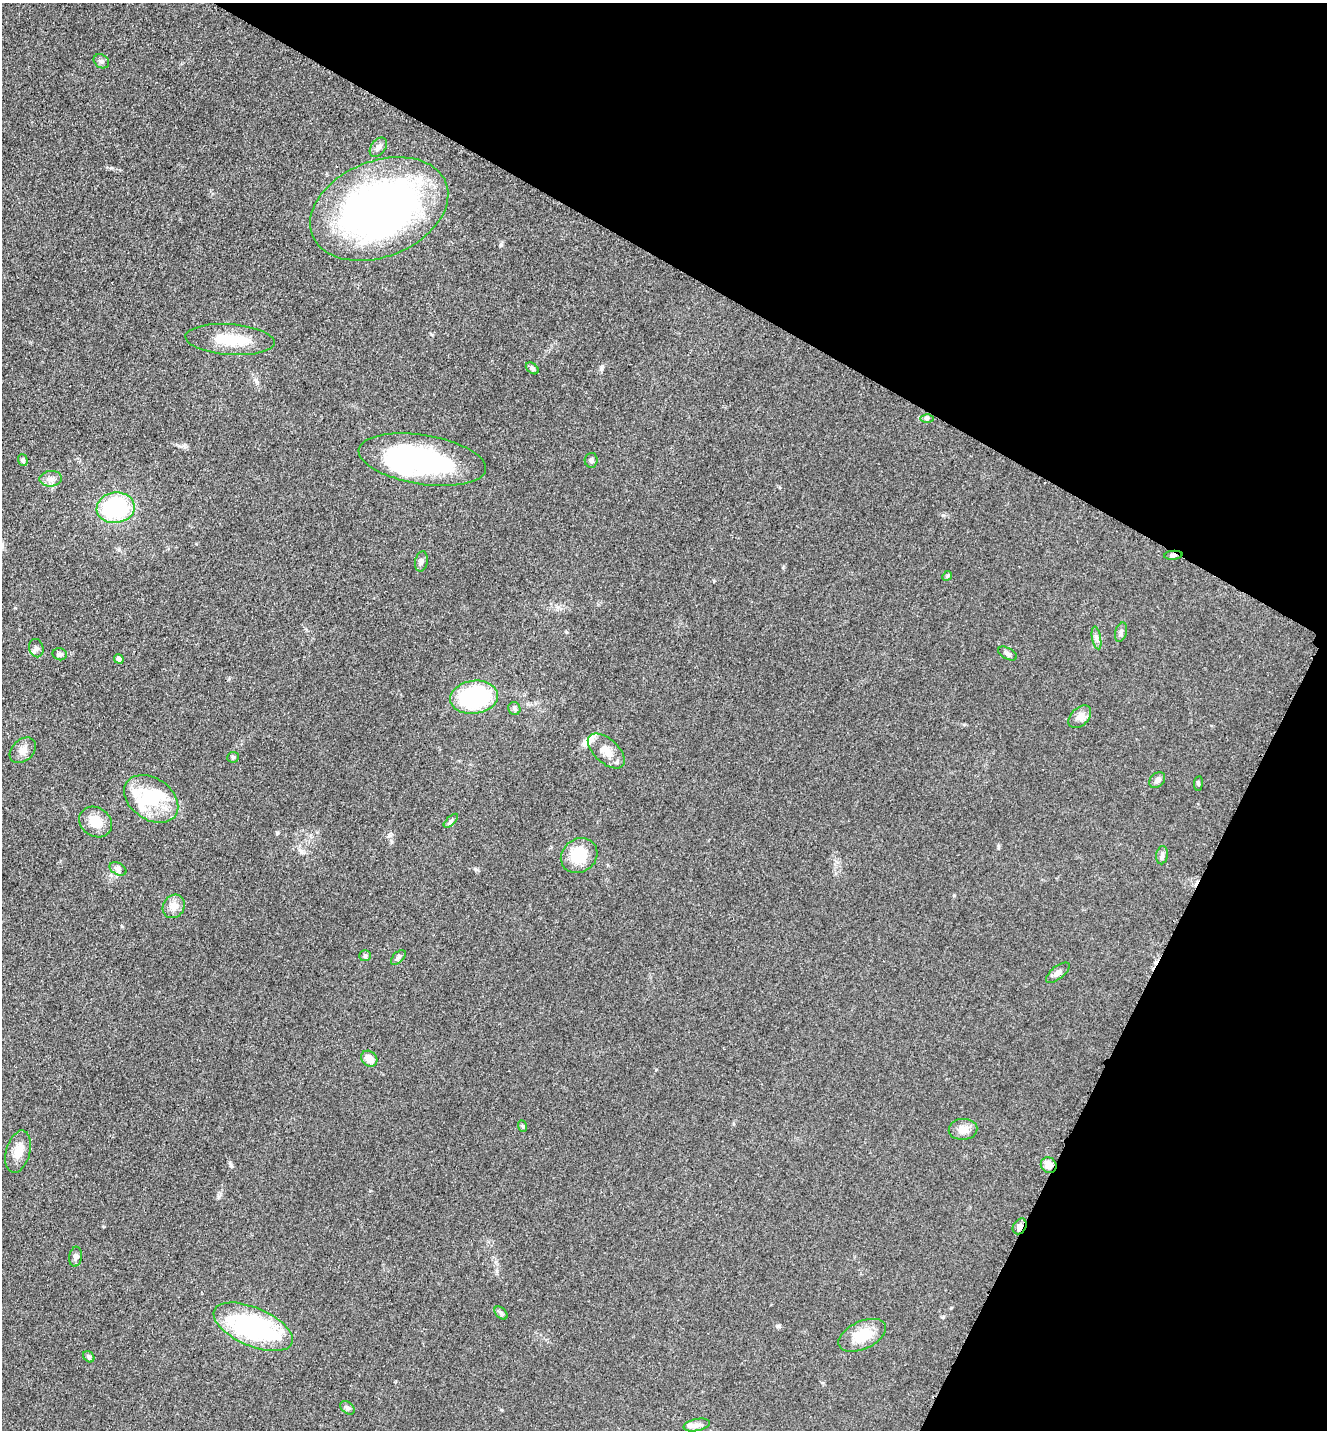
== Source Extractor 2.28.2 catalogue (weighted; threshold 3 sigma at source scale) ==
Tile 8 of 4 x 4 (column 4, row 2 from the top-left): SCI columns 4274-5598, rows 2899-4326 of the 5806 x 5774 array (HDU 1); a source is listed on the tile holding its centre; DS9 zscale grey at full resolution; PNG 1329 x 1432 px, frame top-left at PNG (2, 3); each listed source drawn as its Kron ellipse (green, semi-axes under 4 px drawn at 4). Shown black and unused: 27% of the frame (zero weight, under 3 of 5 exposures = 4% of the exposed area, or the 3 px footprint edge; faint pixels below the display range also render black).
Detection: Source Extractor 2.28.2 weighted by HDU 2 'WHT'; one run over the whole footprint, this tile lists its part. Background 0.0644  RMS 0.006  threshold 0.0269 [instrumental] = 3 sigma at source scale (4.5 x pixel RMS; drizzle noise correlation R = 1.50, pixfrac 1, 0.05/0.05 arcsec/px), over >= 5 px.
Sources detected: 59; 3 inside a brighter object's white glare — neither listed nor drawn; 5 inside a brighter listed object's ellipse — not listed separately; the other 51 listed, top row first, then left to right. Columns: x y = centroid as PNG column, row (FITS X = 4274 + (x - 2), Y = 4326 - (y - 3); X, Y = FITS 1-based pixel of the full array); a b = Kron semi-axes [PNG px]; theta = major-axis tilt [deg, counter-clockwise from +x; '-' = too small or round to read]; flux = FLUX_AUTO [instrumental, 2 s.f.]
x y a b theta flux
101 61 8 6 -34 1.7
378 147 11 7 53 2.5
379 209 72 48 22 320
230 340 45 15 -4 23
532 368 7 5 -38 1.6
927 419 6 4 0 1.1
23 460 6 5 - 1.2
422 460 64 24 -9 96
591 460 7 6 - 1.6
51 479 11 7 5 3.1
116 508 19 15 9 53
1173 555 9 4 5 1.5
421 561 10 6 77 2.1
947 576 5 4 - 0.74
1121 632 10 5 74 1.8
1096 638 11 4 -79 2.1
36 648 9 7 -73 2.2
60 654 7 6 - 1.6
1007 654 10 5 -28 1.9
119 659 5 4 - 2
474 697 24 16 8 54
514 709 7 6 - 1.3
1080 717 13 8 45 4.1
23 750 15 10 42 4.4
606 751 22 12 -42 8
233 757 6 5 - 0.9
1157 780 9 6 46 2.1
1198 783 7 3 82 0.79
151 799 29 20 -34 26
451 821 9 3 45 1.1
96 822 17 14 -34 9.9
1162 855 9 6 81 1.7
579 856 19 16 36 20
118 869 9 6 -28 1.8
174 906 12 10 55 5.5
365 956 6 5 - 1.1
398 957 9 5 44 1.4
1058 973 14 6 39 3.2
369 1059 9 7 -44 6
522 1126 6 3 -69 0.73
963 1129 14 10 3 6
18 1152 21 12 75 7.3
1049 1165 8 7 - 5.1
1020 1226 8 6 58 2.3
75 1257 10 6 82 2.2
501 1313 8 5 -45 1.4
253 1327 42 19 -23 93
862 1335 25 14 25 17
89 1357 6 5 - 1.1
347 1408 8 5 -38 1.6
697 1425 13 6 11 2.8
Overlapping masked pixels (flux is a lower limit): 3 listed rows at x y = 1173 555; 1049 1165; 1020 1226
Unlisted compact peaks at least as high as the median listed source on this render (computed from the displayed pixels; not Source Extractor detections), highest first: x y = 601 369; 501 245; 111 168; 277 833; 778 1326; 475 869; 943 515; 231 1166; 954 895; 497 1271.